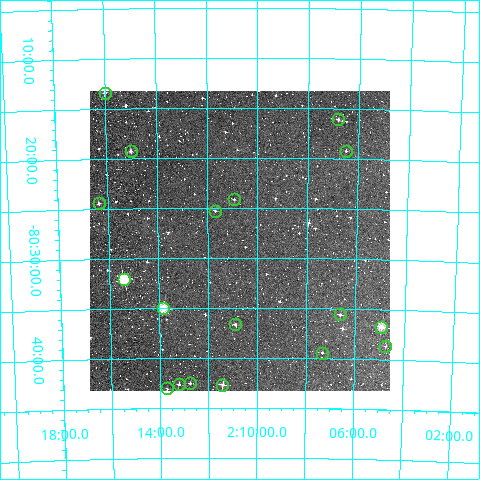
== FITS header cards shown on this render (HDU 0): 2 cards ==
NAXIS1  =                  300
NAXIS2  =                  300

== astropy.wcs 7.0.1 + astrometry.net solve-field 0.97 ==
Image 300 x 300 px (HDU 0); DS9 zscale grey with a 90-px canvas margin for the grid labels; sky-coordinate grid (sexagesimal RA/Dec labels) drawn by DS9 from the SOLVED WCS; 18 Tycho-2 reference stars matched to detected sources circled (green)
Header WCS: RA---TAN/DEC--TAN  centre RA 02:10:42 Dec -80:28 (32.68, -80.47 deg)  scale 6 arcsec/px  FOV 30.0' x 30.0'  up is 0 deg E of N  parity normal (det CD < 0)
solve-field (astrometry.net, Tycho-2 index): VERIFIED the header's WCS against the Tycho-2 star catalogue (verified at 2 index scales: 11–18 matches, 0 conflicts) and refined it, rather than solving blind
Solved WCS: RA---TAN-SIP/DEC--TAN-SIP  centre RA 02:10:43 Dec -80:28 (32.68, -80.47 deg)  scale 6 arcsec/px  FOV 30.0' x 30.0'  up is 0 deg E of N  parity normal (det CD < 0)
The solver's refit moves the header's centre by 1.5 arcsec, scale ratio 0.9996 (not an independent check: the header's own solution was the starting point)
Tycho-2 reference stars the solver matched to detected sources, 18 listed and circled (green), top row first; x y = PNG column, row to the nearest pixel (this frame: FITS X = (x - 90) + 1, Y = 300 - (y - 91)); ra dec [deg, ICRS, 3 dp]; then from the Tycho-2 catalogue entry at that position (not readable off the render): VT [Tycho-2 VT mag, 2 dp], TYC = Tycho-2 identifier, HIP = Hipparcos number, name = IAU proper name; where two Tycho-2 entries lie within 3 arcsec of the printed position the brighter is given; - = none
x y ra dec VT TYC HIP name
105 93 34.001 -80.223 11.72 9357-1038-1 - -
338 119 31.706 -80.268 10.92 9357-876-1 - -
131 151 33.758 -80.321 11.69 9357-715-1 - -
346 151 31.623 -80.321 12.44 9357-53-1 - -
234 199 32.733 -80.403 12.42 9357-864-1 - -
99 203 34.088 -80.407 12.22 9357-546-1 - -
215 211 32.924 -80.422 12.34 9357-1079-1 - -
124 279 33.851 -80.535 8.98 9357-1005-1 10504 -
163 308 33.458 -80.583 9.36 9357-1044-1 10389 -
340 314 31.653 -80.593 11.77 9357-1051-1 - -
235 324 32.726 -80.611 11.64 9357-1045-1 - -
381 327 31.232 -80.612 9.54 9357-780-1 - -
385 346 31.186 -80.645 12.41 9361-893-1 - -
322 353 31.833 -80.658 11.89 9361-814-1 - -
190 383 33.192 -80.709 11.94 9361-707-1 - -
179 384 33.307 -80.711 11.31 9361-629-1 - -
222 385 32.854 -80.712 10.75 9361-955-1 - -
167 388 33.426 -80.718 12.80 9361-881-1 - -